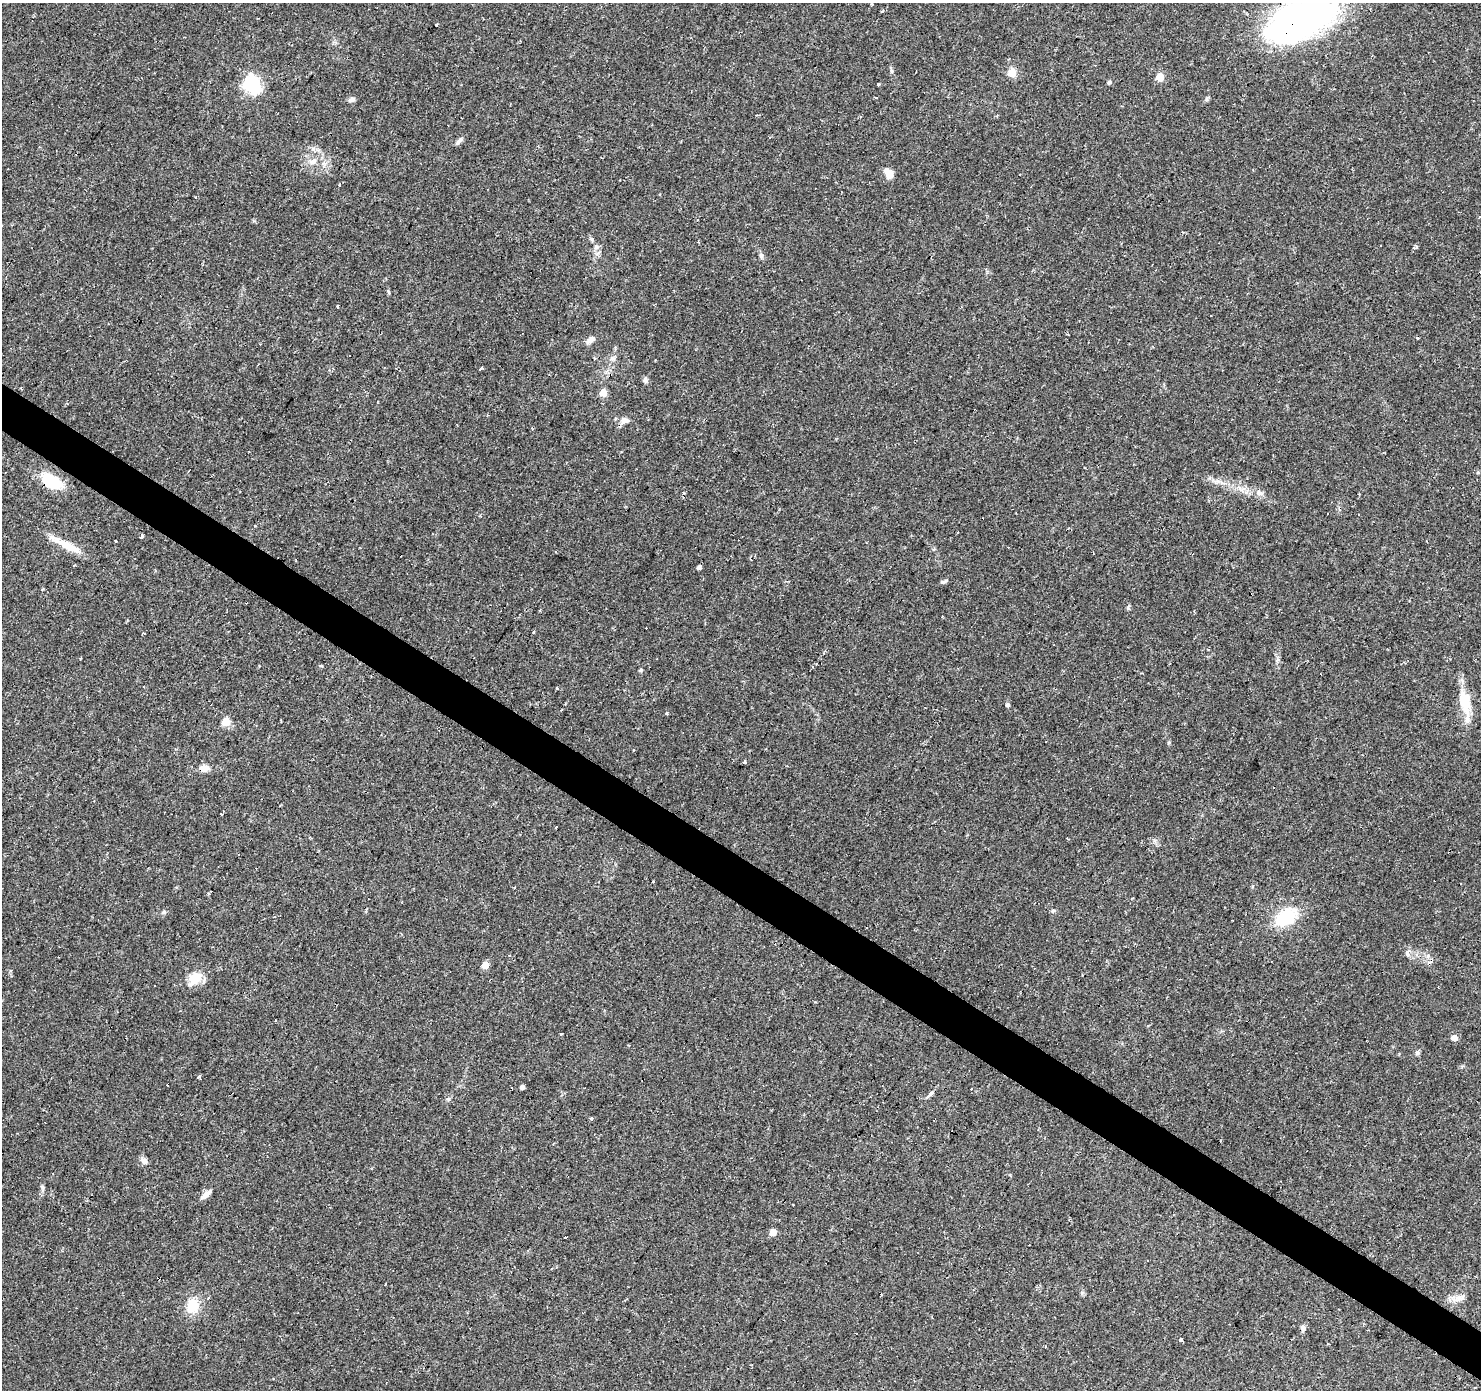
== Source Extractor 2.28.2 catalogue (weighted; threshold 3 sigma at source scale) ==
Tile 6 of 4 x 4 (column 2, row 2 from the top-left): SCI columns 1481-2959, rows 2955-4342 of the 5920 x 5977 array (HDU 1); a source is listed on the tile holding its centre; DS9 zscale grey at full resolution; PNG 1483 x 1392 px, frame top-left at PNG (2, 3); no overlay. Shown black and unused: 3% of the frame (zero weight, under 2 of 3 exposures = <1% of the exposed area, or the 3 px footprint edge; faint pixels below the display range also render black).
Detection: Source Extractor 2.28.2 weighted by HDU 2 'WHT'; one run over the whole footprint, this tile lists its part. Background 0.0427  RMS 0.0037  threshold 0.0167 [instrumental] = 3 sigma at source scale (4.5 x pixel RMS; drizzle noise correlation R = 1.50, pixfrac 1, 0.0396/0.0396 arcsec/px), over >= 5 px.
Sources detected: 107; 2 inside a brighter object's white glare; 32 cosmic-ray / hot-pixel residue — not listed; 2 inside a brighter listed object's ellipse — not listed separately; the other 71 listed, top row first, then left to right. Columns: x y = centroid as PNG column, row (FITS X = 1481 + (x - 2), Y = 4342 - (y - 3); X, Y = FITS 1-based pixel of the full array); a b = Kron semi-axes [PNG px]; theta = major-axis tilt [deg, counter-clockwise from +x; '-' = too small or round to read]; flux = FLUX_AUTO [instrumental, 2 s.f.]
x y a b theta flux
872 4 3 2 - 0.55
882 11 3 3 - 1.5
436 25 3 3 - 0.57
1295 25 100 31 25 120
1011 73 5 5 - 14
1160 77 5 5 - 8.5
1109 82 5 5 - 0.66
252 84 7 7 - 110
878 84 3 3 - 2
875 98 3 2 - 0.41
352 100 8 6 8 1.2
459 141 12 5 53 1.1
313 161 10 7 13 2.3
888 173 14 9 -63 3.2
339 185 3 3 - 0.82
592 239 7 5 -70 0.66
698 242 3 3 - 1.4
596 247 6 6 - 1
1416 247 5 3 - 0.71
389 292 6 3 -70 0.43
338 306 3 3 - 1.5
590 340 11 7 45 2
612 358 7 4 19 0.79
481 369 4 3 - 1.2
645 380 8 5 -90 0.93
603 393 5 5 - 6.9
624 420 11 9 -3 2.2
51 481 22 12 -30 16
1217 482 12 4 8 1.4
1241 489 9 5 -18 1.6
1259 493 9 7 -40 1.6
141 536 4 3 - 8.7
115 541 3 3 - 0.68
68 546 41 8 -26 7.6
74 565 4 2 - 0.32
699 567 4 4 - 1.1
942 582 7 5 6 0.72
942 616 3 2 - 0.99
143 633 3 2 - 0.76
80 659 3 2 - 0.45
641 670 5 4 - 0.48
557 688 3 3 - 2
1465 702 37 14 -75 9.8
1008 705 5 5 - 0.79
226 722 5 5 - 12
745 761 3 3 - 2.1
204 768 10 7 2 3
221 814 3 3 - 1.5
557 826 3 3 - 6.2
164 912 7 5 1 0.7
1286 917 32 19 34 15
866 928 2 2 - 0.35
1407 953 5 4 - 3.8
485 965 5 5 - 5.4
194 978 20 13 47 6.3
1454 1037 5 5 - 3.1
1417 1052 7 6 - 0.74
199 1076 4 3 - 1.3
522 1087 4 4 - 1.5
931 1093 4 3 - 5.2
448 1099 6 5 - 0.63
591 1118 4 3 - 0.62
144 1161 9 7 -43 1.7
42 1187 10 5 -68 0.81
206 1195 16 6 39 2.1
773 1232 5 5 - 5.6
565 1237 3 3 - 2.2
1460 1298 17 8 23 2.7
192 1306 19 17 68 7.5
1303 1328 6 6 - 1.6
1181 1339 4 3 - 6
Overlapping masked pixels (flux is a lower limit): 5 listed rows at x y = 1295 25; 51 481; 68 546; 204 768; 557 826
Isophote crosses this tile's border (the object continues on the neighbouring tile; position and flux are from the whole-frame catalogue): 1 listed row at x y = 1295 25
Unlisted compact peaks at least as high as the median listed source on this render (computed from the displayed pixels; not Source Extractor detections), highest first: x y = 1128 608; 1053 911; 761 256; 1169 742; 1206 99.